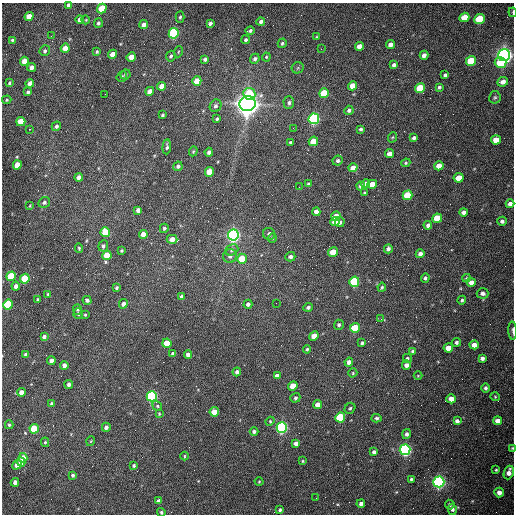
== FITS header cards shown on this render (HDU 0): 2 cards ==
NAXIS1  =                  512 /fastest changing axis
NAXIS2  =                  512 /next to fastest changing axis

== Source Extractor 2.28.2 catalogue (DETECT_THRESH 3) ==
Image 512 x 512 px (HDU 0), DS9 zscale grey, 1 PNG px = 1 image px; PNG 516 x 516 px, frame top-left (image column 1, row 512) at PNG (2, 3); each listed source drawn as its Kron ellipse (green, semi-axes under 4 px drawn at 4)
Background 1530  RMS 23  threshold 69.4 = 3 sigma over >= 5 px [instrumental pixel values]
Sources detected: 227; all 227 listed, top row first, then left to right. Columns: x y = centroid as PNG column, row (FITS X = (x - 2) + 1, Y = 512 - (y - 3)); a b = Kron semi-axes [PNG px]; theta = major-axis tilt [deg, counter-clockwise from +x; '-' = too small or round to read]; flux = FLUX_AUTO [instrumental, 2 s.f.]
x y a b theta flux
69 5 4 4 - 7.7e+03
102 8 5 4 - 6.4e+04
513 12 5 2 - 1.6e+03
29 17 4 4 - 3.0e+04
180 17 6 4 86 2.4e+03
464 17 5 4 - 3.3e+04
80 19 4 4 - 1.0e+04
480 19 5 5 - 9.7e+04
86 20 4 3 - 1.1e+03
261 22 4 3 - 4.1e+03
98 23 5 4 - 2.8e+03
210 23 4 3 - 4.4e+03
144 25 4 4 - 9.5e+03
250 31 4 3 - 2.9e+03
174 33 5 4 - 2.6e+05
51 36 3 2 - 1.6e+03
317 37 3 3 - 1.7e+03
12 40 3 3 - 1.9e+03
246 40 4 4 - 2.8e+03
282 43 5 4 - 2.3e+03
390 45 4 4 - 7.8e+03
359 46 4 4 - 1.5e+04
65 48 4 4 - 1.8e+04
321 49 3 2 - 1.0e+03
45 51 5 5 - 3.4e+03
97 52 3 3 - 1.9e+03
178 52 5 3 - 1.5e+03
112 54 4 4 - 1.6e+04
424 55 4 4 - 6.9e+03
504 55 6 6 - 1.1e+06
171 56 5 4 - 3.1e+03
131 57 5 4 - 2.0e+04
266 57 4 4 - 1.7e+03
205 59 4 3 - 3.5e+03
255 59 5 4 - 3.9e+03
24 61 4 4 - 1.9e+04
471 61 5 5 - 5.4e+04
501 63 6 5 - 4.5e+04
394 65 4 3 - 4.5e+03
32 67 4 4 - 9.0e+03
298 68 6 5 - 2.4e+03
125 74 5 5 - 2.4e+03
445 75 4 3 - 3.5e+03
122 76 6 5 - 2.3e+03
197 81 5 4 - 2.6e+04
503 82 5 4 - 8.7e+03
9 83 4 3 - 2.3e+03
30 83 4 4 - 1.1e+04
161 86 4 4 - 1.0e+04
352 86 5 4 - 2.2e+04
439 87 4 3 - 3.0e+03
420 88 5 4 - 6.2e+04
150 91 4 4 - 1.5e+04
28 92 4 3 - 3.3e+03
324 93 5 4 - 6.9e+04
105 94 2 2 - 7.4e+02
249 94 6 6 - 5.6e+04
495 97 6 5 - 2.6e+03
7 100 5 4 - 1.9e+03
289 103 6 5 - 3.9e+03
247 104 8 7 - 2.1e+06
216 106 6 5 - 4.0e+03
349 110 4 4 - 4.0e+03
162 115 3 2 - 1.8e+03
217 119 3 3 - 1.8e+03
314 119 5 5 - 3.6e+05
21 122 4 4 - 4.3e+04
56 126 5 4 - 4.1e+03
293 128 2 2 - 8.2e+02
30 129 3 3 - 1.2e+03
361 129 3 3 - 2.9e+03
393 137 5 3 - 1.4e+03
414 138 4 3 - 3.5e+03
496 140 5 4 - 2.2e+04
313 141 5 4 - 2.3e+04
290 142 3 3 - 1.8e+03
167 147 7 4 85 3.3e+03
193 151 5 4 - 1.7e+03
209 152 4 4 - 4.4e+03
390 154 4 4 - 1.4e+04
338 161 5 5 - 3.2e+03
406 163 5 4 - 2.0e+03
17 165 4 4 - 2.5e+04
178 166 5 4 - 3.4e+03
439 166 5 4 - 1.8e+04
353 168 4 4 - 1.2e+04
209 172 5 4 - 3.5e+04
79 177 4 4 - 8.5e+03
459 178 5 4 - 2.6e+04
308 184 4 3 - 2.5e+03
366 184 4 4 - 6.9e+03
372 184 5 4 - 2.2e+04
361 186 4 4 - 4.8e+03
299 187 2 2 - 1.0e+03
365 193 4 4 - 2.0e+03
408 195 5 4 - 6.7e+04
44 202 6 5 - 3.7e+03
510 204 4 4 - 6.8e+03
30 206 3 2 - 1.4e+03
138 210 4 4 - 6.0e+03
316 212 4 4 - 6.2e+03
464 212 4 4 - 5.8e+03
336 216 5 4 - 2.6e+04
437 218 5 4 - 4.9e+04
502 221 4 4 - 4.1e+03
335 222 5 4 - 1.3e+04
340 222 5 5 - 5.2e+03
428 225 4 3 - 5.0e+03
164 228 4 4 - 2.7e+03
105 232 5 4 - 4.5e+04
143 234 4 4 - 1.6e+04
269 234 6 6 - 4.8e+03
233 235 5 5 - 7.1e+05
272 238 5 4 - 1.9e+03
172 239 5 4 - 1.4e+04
103 246 6 5 - 3.5e+03
79 248 5 4 - 1.9e+03
388 249 4 4 - 5.0e+03
122 250 3 3 - 1.9e+03
232 250 7 5 25 3.5e+03
333 252 5 4 - 2.9e+04
420 254 4 4 - 5.8e+03
107 255 5 4 - 4.1e+04
230 256 7 6 - 5.4e+03
290 257 5 4 - 4.5e+03
242 259 5 4 - 3.8e+04
11 276 5 4 - 7.0e+04
425 278 4 4 - 3.2e+03
467 278 4 4 - 2.0e+03
25 279 5 4 - 8.3e+04
354 282 5 5 - 1.7e+05
471 282 4 4 - 8.9e+03
16 286 4 4 - 6.3e+03
382 287 4 3 - 2.0e+03
116 288 3 3 - 2.4e+03
483 293 6 5 - 5.0e+03
48 294 3 3 - 1.7e+03
182 297 4 4 - 5.5e+03
38 299 3 3 - 1.7e+03
87 300 4 4 - 3.8e+03
462 300 4 3 - 2.6e+03
276 303 2 2 - 9.6e+02
123 304 5 4 - 6.0e+03
248 304 4 4 - 4.2e+03
8 305 5 4 - 1.4e+05
308 307 5 4 - 3.6e+03
77 310 5 4 - 2.0e+03
78 314 5 4 - 3.0e+03
85 315 4 3 - 1.6e+03
381 319 3 3 - 1.2e+03
339 325 5 5 - 2.9e+03
355 328 5 5 - 6.7e+04
513 331 9 3 -88 3.0e+03
314 336 5 4 - 1.7e+04
44 337 4 4 - 4.5e+03
456 342 4 4 - 3.2e+03
167 343 4 4 - 3.5e+04
362 343 4 3 - 2.6e+03
474 345 4 4 - 1.1e+04
448 348 5 4 - 1.9e+04
307 349 4 4 - 2.0e+03
413 351 3 3 - 3.3e+03
173 354 4 4 - 4.1e+03
188 354 4 4 - 6.8e+03
26 355 4 4 - 6.0e+03
407 358 4 4 - 2.9e+03
482 358 4 4 - 4.7e+03
51 361 4 4 - 6.8e+03
349 362 4 4 - 6.8e+03
64 365 4 4 - 6.6e+03
406 365 4 4 - 6.3e+03
237 372 4 4 - 5.1e+03
353 373 5 4 - 1.7e+03
277 376 4 4 - 7.7e+03
418 376 4 3 - 1.2e+03
69 384 4 4 - 4.9e+03
293 386 5 4 - 3.1e+04
485 388 5 4 - 3.2e+03
21 392 4 4 - 1.4e+04
152 396 5 5 - 3.6e+05
495 397 5 4 - 1.7e+03
295 398 5 4 - 2.6e+03
451 399 4 4 - 1.3e+04
51 403 4 3 - 1.6e+03
318 405 4 4 - 1.0e+04
157 406 5 4 - 2.1e+03
350 408 6 5 - 2.4e+03
214 412 4 4 - 2.3e+04
159 414 4 4 - 1.5e+03
340 417 5 5 - 1.1e+05
377 418 5 4 - 2.8e+03
270 421 4 4 - 1.8e+03
457 421 4 4 - 5.6e+03
498 421 4 4 - 1.0e+04
9 425 4 4 - 2.3e+03
106 427 4 4 - 5.8e+03
282 427 5 5 - 4.3e+05
34 429 5 4 - 5.0e+04
254 431 4 4 - 3.6e+03
406 434 5 4 - 4.2e+03
91 441 5 3 - 1.3e+03
45 442 4 4 - 1.9e+03
296 444 4 4 - 6.2e+03
512 448 4 3 - 1.4e+03
405 450 5 5 - 5.7e+05
374 452 4 4 - 4.3e+03
184 456 4 3 - 1.4e+03
23 458 4 4 - 1.7e+04
303 461 4 3 - 1.5e+03
21 462 4 4 - 1.4e+04
17 465 5 4 - 9.8e+03
134 465 4 3 - 2.8e+03
496 470 3 3 - 1.7e+03
509 472 7 5 71 9.7e+03
73 475 4 3 - 2.8e+03
411 479 3 3 - 2.0e+03
15 482 4 4 - 6.1e+03
259 482 4 3 - 1.2e+03
439 482 5 5 - 6.3e+05
499 493 5 5 - 8.8e+03
316 498 2 2 - 3.4e+03
159 501 4 4 - 7.5e+03
361 504 4 4 - 5.9e+03
450 505 5 4 - 3.0e+03
452 509 5 4 - 3.8e+03
280 510 4 3 - 2.9e+03
161 512 4 4 - 2.4e+03
At the frame edge (FLAGS 8, measured only in part): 5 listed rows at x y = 69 5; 513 12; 513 331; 512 448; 161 512